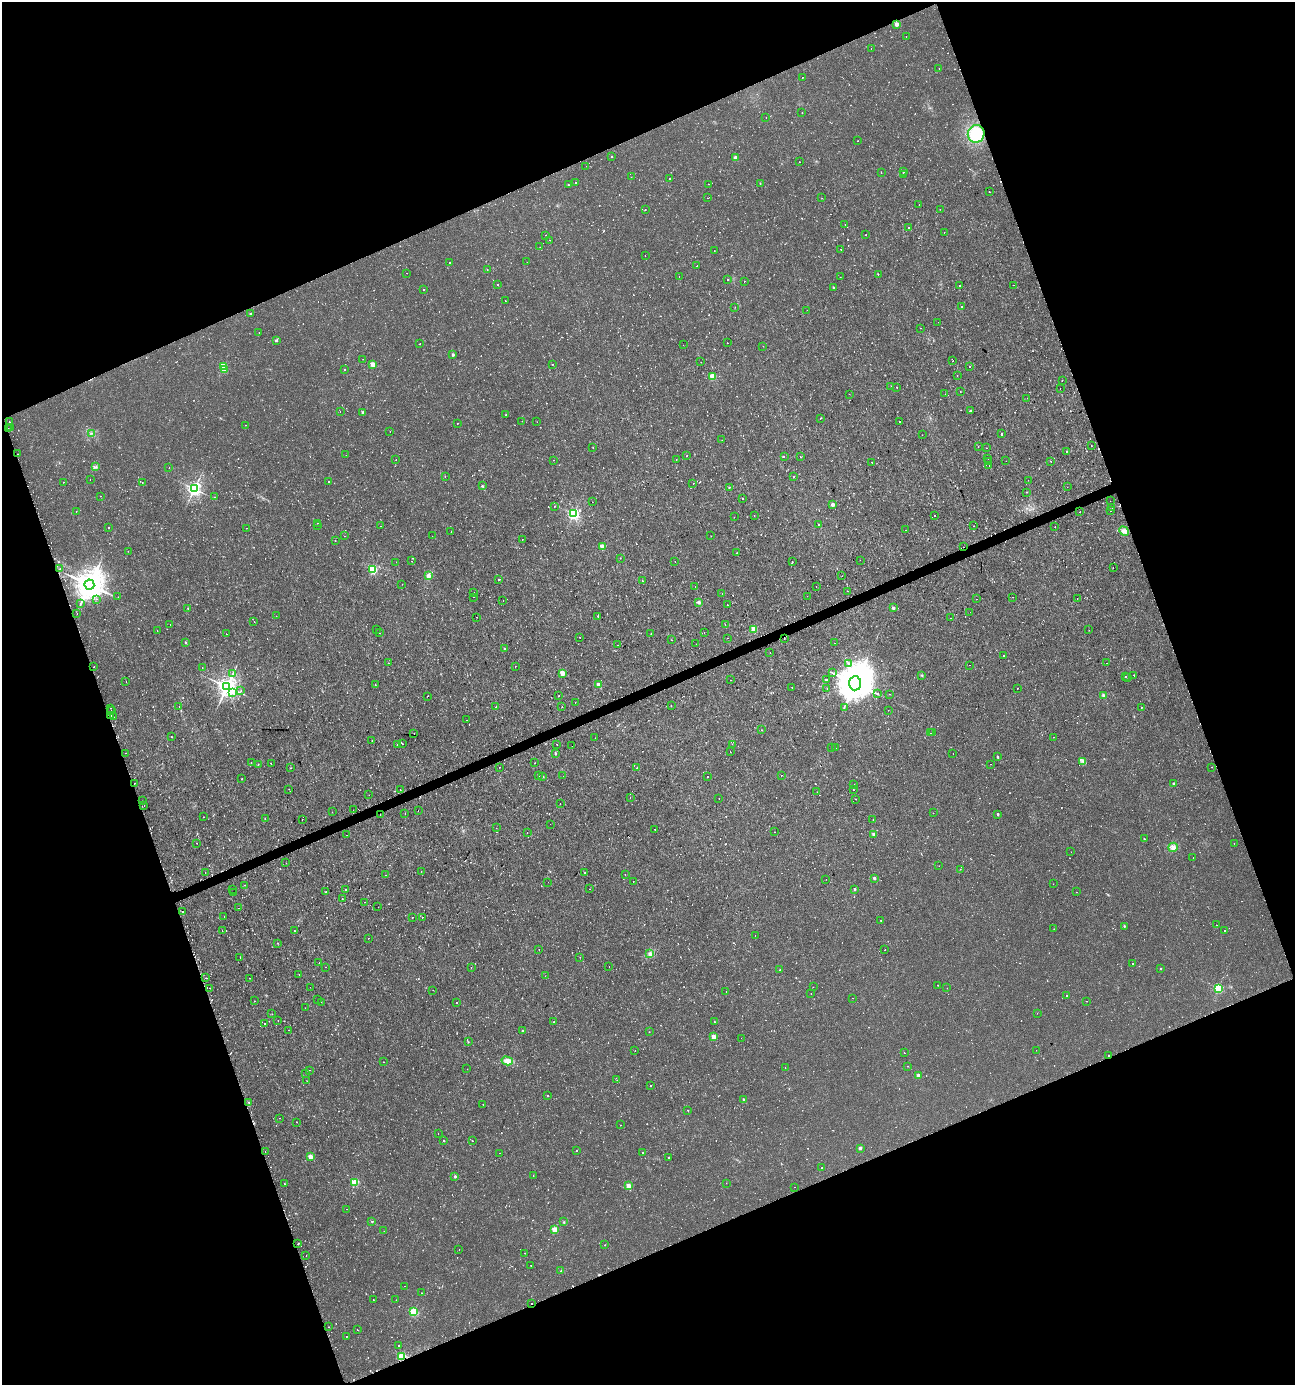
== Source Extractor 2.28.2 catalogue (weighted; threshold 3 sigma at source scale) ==
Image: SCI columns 136-5307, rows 6-5536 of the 5403 x 5550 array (HDU 1 of 3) = the unmasked area's bounding box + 8 px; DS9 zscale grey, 4 x 4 block average (1 PNG px = mean of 4 x 4 image px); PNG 1297 x 1387 px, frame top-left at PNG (2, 2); each listed source drawn as its Kron ellipse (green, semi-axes under 4 px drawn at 4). Shown black and unused: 42% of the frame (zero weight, under 2 of 3 exposures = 1% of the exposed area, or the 3 px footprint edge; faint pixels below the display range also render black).
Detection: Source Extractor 2.28.2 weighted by HDU 2 'WHT'. Background 0.00179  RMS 0.0012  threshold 0.00521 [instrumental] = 3 sigma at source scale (4.5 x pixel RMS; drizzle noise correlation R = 1.50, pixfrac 1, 0.0396/0.0396 arcsec/px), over >= 5 px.
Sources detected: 1475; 24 too faint to see at this stretch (4 x 4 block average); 142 cosmic-ray / hot-pixel residue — neither listed nor drawn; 11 coinciding with a brighter row at this scale — not listed separately; of the other 1298, all 500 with FLUX_AUTO >= 0.257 (the completeness limit of this list) listed and drawn (798 fainter detections not listed), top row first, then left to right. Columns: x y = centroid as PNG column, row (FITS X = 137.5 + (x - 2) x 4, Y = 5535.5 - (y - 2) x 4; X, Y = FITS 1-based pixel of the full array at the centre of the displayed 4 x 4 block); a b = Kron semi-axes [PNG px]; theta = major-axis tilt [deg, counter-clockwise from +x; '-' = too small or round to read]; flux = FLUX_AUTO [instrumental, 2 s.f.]
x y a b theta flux
896 24 2 2 - 9.9
906 36 2 2 - 0.71
871 49 2 2 - 0.29
939 68 2 2 - 0.85
802 77 2 2 - 0.27
802 112 2 2 - 0.75
766 117 2 2 - 0.44
976 134 9 8 - 29
858 141 2 2 - 0.63
611 156 2 2 - 0.73
735 158 2 2 - 11
799 162 2 2 - 0.5
586 166 2 2 - 0.29
881 172 2 2 - 0.43
903 172 2 2 - 2.6
903 175 2 2 - 0.84
631 177 2 2 - 0.28
669 179 2 2 - 0.76
576 182 2 2 - 0.45
760 183 2 2 - 0.31
708 184 2 2 - 0.28
568 185 2 2 - 0.92
989 191 2 2 - 0.47
707 198 2 2 - 0.39
822 198 2 2 - 0.36
919 204 2 2 - 0.29
645 209 2 2 - 0.79
940 209 2 2 - 0.53
845 224 2 2 - 0.42
909 227 2 2 - 0.37
944 232 2 2 - 0.31
866 234 2 2 - 0.29
546 235 2 2 - 0.73
550 240 2 2 - 0.31
540 247 2 2 - 0.38
841 249 2 2 - 0.52
714 251 2 2 - 0.39
645 256 2 2 - 0.42
450 262 2 2 - 1
527 262 2 2 - 0.32
697 266 2 2 - 1.5
487 270 2 2 - 0.36
406 273 2 2 - 0.39
878 274 2 2 - 0.61
679 276 2 2 - 1
840 277 2 2 - 0.27
727 279 2 2 - 0.41
744 281 2 2 - 0.27
497 285 2 2 - 1.7
1014 285 2 2 - 0.26
960 286 2 2 - 0.77
833 287 3 2 - 0.45
424 290 2 2 - 2.3
505 301 2 2 - 0.85
735 307 2 2 - 0.28
961 307 2 2 - 1.1
807 310 2 2 - 0.42
251 314 4 2 - 0.62
938 322 2 2 - 0.58
920 328 2 2 - 0.59
259 332 2 2 - 0.27
276 340 2 2 - 2.8
727 343 2 2 - 0.4
420 344 2 2 - 0.48
683 345 2 2 - 0.29
763 346 2 2 - 0.27
453 355 2 2 - 4
363 359 2 2 - 0.34
953 361 2 2 - 0.37
701 362 2 2 - 0.31
373 364 2 2 - 18
553 364 2 2 - 0.33
223 366 2 2 - 39
969 366 2 2 - 0.38
344 369 2 2 - 0.76
225 370 2 2 - 2.3
957 375 2 2 - 0.53
713 377 2 2 - 35
1062 380 2 2 - 0.79
891 386 2 2 - 0.59
897 387 2 2 - 0.48
1060 388 2 2 - 0.26
960 391 2 2 - 0.35
849 394 2 2 - 0.31
945 394 2 2 - 0.28
1027 398 2 2 - 0.29
970 411 2 2 - 0.93
340 412 2 2 - 0.35
363 412 2 2 - 2.8
506 415 2 2 - 0.61
820 419 2 2 - 0.31
522 421 2 2 - 0.37
899 421 2 2 - 0.35
9 422 2 2 - 1.6
537 422 2 2 - 0.37
457 423 2 2 - 0.33
246 425 2 2 - 0.3
11 427 2 2 - 0.6
8 429 2 2 - 5.5
390 431 2 2 - 0.36
92 433 2 2 - 0.39
1002 434 2 2 - 1.5
922 435 2 2 - 0.32
722 440 2 2 - 0.26
1091 445 2 2 - 0.35
978 446 2 2 - 0.62
593 448 2 2 - 0.52
987 448 2 2 - 0.33
1066 451 2 2 - 0.49
18 454 2 2 - 0.84
346 455 2 2 - 0.31
687 455 2 2 - 0.5
784 456 2 2 - 0.9
800 457 2 2 - 0.28
988 459 2 2 - 0.56
396 460 2 2 - 0.29
553 460 2 2 - 0.54
676 460 2 2 - 0.26
1006 461 2 2 - 0.48
1051 461 2 2 - 0.42
872 462 2 2 - 0.31
989 462 2 2 - 0.9
989 466 2 2 - 0.98
96 467 2 2 - 0.35
169 467 2 2 - 0.65
445 476 2 2 - 0.29
793 477 2 2 - 0.85
90 479 2 2 - 0.62
1028 480 2 2 - 1.1
329 481 2 2 - 0.64
63 482 2 2 - 0.28
142 483 2 2 - 0.59
693 484 2 2 - 0.4
482 486 3 2 - 0.75
729 487 2 2 - 0.3
1067 487 2 2 - 0.27
194 489 3 2 - 240
1026 492 2 2 - 0.62
100 496 2 2 - 0.33
214 497 2 2 - 0.27
743 499 2 2 - 1.3
1110 501 2 2 - 0.3
592 502 2 2 - 0.3
832 504 2 2 - 7.7
554 506 2 2 - 0.61
1112 508 2 2 - 1.5
1111 511 2 2 - 0.31
76 512 2 2 - 0.33
1080 512 2 2 - 0.34
573 514 2 2 - 150
754 516 2 2 - 1.2
935 516 2 2 - 1
734 517 2 2 - 0.38
317 523 2 2 - 0.35
818 524 2 2 - 0.75
318 526 2 2 - 0.32
380 526 2 2 - 0.92
974 526 2 2 - 0.88
1055 527 2 2 - 0.29
108 528 2 2 - 0.76
246 528 2 2 - 0.4
906 530 2 2 - 0.38
1124 531 5 4 - 3.1
451 532 2 2 - 0.67
344 536 2 2 - 0.39
432 536 2 2 - 0.29
711 536 2 2 - 0.41
522 539 2 2 - 0.34
335 540 2 2 - 0.75
602 547 2 2 - 20
963 547 2 2 - 0.36
128 551 2 2 - 0.29
736 553 2 2 - 0.37
620 558 2 2 - 0.29
860 560 2 2 - 0.3
411 561 2 2 - 0.37
792 561 2 2 - 0.54
396 562 2 2 - 0.31
675 562 2 2 - 0.26
1113 568 2 2 - 0.52
60 569 2 2 - 0.44
373 570 2 2 - 62
428 576 4 3 - 3.2
842 576 2 2 - 0.54
499 579 2 2 - 1.3
642 580 2 2 - 0.32
402 584 2 2 - 0.3
89 585 5 5 - 1400
816 586 2 2 - 0.42
695 587 2 2 - 0.97
848 591 2 2 - 0.37
474 592 2 2 - 0.98
722 593 2 2 - 0.41
807 596 2 2 - 0.29
118 597 2 2 - 0.29
474 597 2 2 - 0.28
1012 597 2 2 - 0.26
97 599 2 2 - 0.34
977 599 2 2 - 0.27
1077 599 2 2 - 0.34
503 600 2 2 - 0.42
699 602 2 2 - 5
80 604 2 2 - 0.3
727 605 2 2 - 0.46
188 608 2 2 - 0.64
893 608 2 2 - 3.8
970 612 2 2 - 0.31
77 614 2 2 - 0.59
276 616 2 2 - 0.56
477 617 2 2 - 0.5
598 617 2 2 - 0.29
951 618 2 2 - 0.34
254 621 2 2 - 0.42
170 624 2 2 - 0.55
725 624 2 2 - 0.43
376 629 2 2 - 0.31
754 629 2 2 - 23
1089 630 2 2 - 1.4
157 631 2 2 - 0.43
704 632 2 2 - 0.64
379 633 2 2 - 1.4
226 634 2 2 - 0.45
651 634 2 2 - 0.34
580 637 2 2 - 0.75
728 638 2 2 - 0.55
784 638 2 2 - 0.82
671 640 2 2 - 0.3
186 642 2 2 - 1
834 643 2 2 - 0.6
696 644 2 2 - 0.38
617 645 2 2 - 0.87
504 649 2 2 - 1.6
770 652 2 2 - 0.3
1003 655 2 2 - 0.4
389 663 2 2 - 1.5
849 663 2 2 - 1.6
1106 663 2 2 - 0.56
970 665 2 2 - 0.54
515 666 2 2 - 0.37
94 667 2 2 - 0.45
202 668 2 2 - 0.27
562 673 2 2 - 19
832 673 2 2 - 0.26
233 674 3 2 - 0.8
922 675 2 2 - 0.51
1134 675 2 2 - 0.69
1125 677 2 2 - 1
1128 678 2 2 - 0.39
826 679 2 2 - 1.6
731 680 2 2 - 0.43
126 682 2 2 - 0.89
855 683 7 6 - 2800
375 684 2 2 - 0.27
598 684 2 2 - 9.8
227 686 3 3 - 550
792 687 2 2 - 0.9
1017 688 2 2 - 0.91
827 689 2 2 - 0.49
241 691 2 2 - 0.31
232 692 3 2 - 1.4
877 694 2 2 - 0.32
890 694 2 2 - 0.27
1103 695 3 3 - 1.3
428 696 2 2 - 0.45
559 696 2 2 - 0.47
575 702 2 2 - 0.43
179 706 2 2 - 0.28
671 706 2 2 - 0.31
496 707 2 2 - 0.75
562 707 2 2 - 0.91
844 707 3 2 - 0.44
1141 707 2 2 - 0.48
111 708 2 2 - 0.32
111 710 2 2 - 0.36
888 710 2 2 - 0.46
110 715 2 2 - 0.55
113 717 2 2 - 0.37
466 720 2 2 - 0.63
761 730 2 2 - 0.46
414 733 2 2 - 0.92
930 733 2 2 - 1.4
933 733 2 2 - 0.29
171 737 2 2 - 1
1054 737 2 2 - 0.62
595 738 2 2 - 0.46
372 741 2 2 - 0.62
402 744 2 2 - 0.31
557 744 2 2 - 0.82
732 744 2 2 - 0.75
397 745 2 2 - 0.57
572 746 2 2 - 1
831 748 2 2 - 3.5
836 748 2 2 - 0.31
730 752 2 2 - 0.32
125 753 2 2 - 0.65
555 754 3 2 - 0.56
953 754 2 2 - 0.45
998 757 2 2 - 1.7
1083 761 4 2 - 1.1
251 763 2 2 - 1.3
535 763 2 2 - 0.34
258 764 2 2 - 0.35
271 764 2 2 - 0.51
991 764 2 2 - 0.49
499 767 2 2 - 0.26
1212 767 2 2 - 0.49
291 768 2 2 - 0.46
636 768 2 2 - 0.37
539 775 2 2 - 0.35
781 775 2 2 - 0.61
543 776 2 2 - 25
563 776 2 2 - 0.32
708 776 2 2 - 0.41
242 779 2 2 - 0.38
134 783 2 2 - 1.1
1174 784 2 2 - 3.8
854 785 2 2 - 0.53
289 789 2 2 - 0.27
400 789 2 2 - 0.33
853 790 2 2 - 0.67
817 792 2 2 - 0.36
369 795 2 2 - 0.69
630 798 2 2 - 0.51
719 798 2 2 - 0.34
855 799 2 2 - 0.3
143 801 2 2 - 4
560 804 2 2 - 0.3
144 805 2 2 - 1.6
353 810 2 2 - 0.34
418 811 2 2 - 0.7
332 812 2 2 - 0.62
933 813 2 2 - 0.82
380 814 2 2 - 0.75
405 814 2 2 - 0.26
998 814 2 2 - 2.1
204 817 2 2 - 0.31
265 818 2 2 - 0.27
302 819 2 2 - 0.36
873 820 2 2 - 0.34
550 824 2 2 - 0.43
496 828 2 2 - 0.4
655 829 2 2 - 0.34
527 832 2 2 - 0.3
774 832 2 2 - 0.47
874 834 2 2 - 8.7
346 835 2 2 - 0.29
1144 839 2 2 - 0.83
196 843 2 2 - 0.57
1234 844 2 2 - 0.39
1173 847 5 4 - 2.7
1071 852 2 2 - 0.59
1193 858 2 2 - 0.3
286 863 2 2 - 0.53
939 866 2 2 - 0.26
960 869 2 2 - 0.31
421 871 2 2 - 0.28
205 873 2 2 - 0.37
584 873 2 2 - 0.45
625 874 2 2 - 0.38
386 875 2 2 - 0.41
874 878 2 2 - 4
826 879 2 2 - 0.31
633 881 2 2 - 1.1
548 882 2 2 - 0.77
1053 884 2 2 - 0.26
244 885 2 2 - 0.28
232 889 2 2 - 0.82
345 889 2 2 - 0.45
590 889 2 2 - 0.26
854 889 2 2 - 2.3
326 892 2 2 - 1.3
1076 892 2 2 - 0.26
233 893 2 2 - 0.35
342 899 2 2 - 0.58
364 902 2 2 - 1
378 907 2 2 - 0.35
239 908 2 2 - 0.56
182 911 2 2 - 0.7
224 917 2 2 - 0.35
412 917 2 2 - 1.1
422 917 2 2 - 1.2
881 920 2 2 - 0.46
1216 925 2 2 - 0.59
1124 926 2 2 - 1.3
1054 929 2 2 - 0.43
222 931 2 2 - 0.73
294 931 2 2 - 0.88
1224 931 2 2 - 0.59
755 935 2 2 - 0.3
368 938 2 2 - 0.59
278 943 2 2 - 0.39
539 950 2 2 - 0.52
885 950 2 2 - 0.27
650 954 4 3 - 1.8
580 957 2 2 - 0.99
240 958 2 2 - 0.68
319 962 2 2 - 0.67
1133 964 2 2 - 0.44
326 967 2 2 - 1.1
471 967 2 2 - 0.35
609 967 2 2 - 0.36
1160 969 2 2 - 0.36
780 970 2 2 - 0.51
299 975 2 2 - 0.35
545 976 2 2 - 0.51
206 978 2 2 - 0.59
249 978 2 2 - 0.58
938 985 2 2 - 0.29
310 987 2 2 - 0.48
813 987 2 2 - 0.4
209 988 2 2 - 0.57
947 988 2 2 - 0.33
1218 988 2 2 - 68
433 990 2 2 - 1.1
726 992 2 2 - 0.31
811 994 2 2 - 0.31
1066 995 2 2 - 0.61
853 998 2 2 - 0.39
318 999 2 2 - 0.51
254 1001 2 2 - 0.59
1087 1001 2 2 - 0.27
321 1002 2 2 - 0.26
457 1002 2 2 - 0.4
305 1008 2 2 - 0.54
1037 1013 2 2 - 0.38
272 1014 2 2 - 0.27
278 1020 2 2 - 0.79
554 1022 2 2 - 1.3
715 1022 2 2 - 0.28
264 1023 2 2 - 0.38
288 1030 2 2 - 0.57
523 1030 2 2 - 0.92
649 1032 2 2 - 0.31
713 1037 2 2 - 17
741 1038 2 2 - 0.26
468 1042 2 2 - 0.64
635 1050 2 2 - 0.26
1036 1050 2 2 - 0.34
904 1053 2 2 - 0.51
1109 1056 2 2 - 1.1
507 1061 5 4 - 5.7
383 1062 2 2 - 0.45
907 1066 2 2 - 0.36
785 1068 2 2 - 0.46
467 1069 2 2 - 0.3
309 1070 2 2 - 0.36
305 1073 2 2 - 0.38
918 1075 2 2 - 9.7
617 1080 2 2 - 0.31
307 1081 2 2 - 0.94
650 1085 2 2 - 0.89
547 1095 2 2 - 0.49
744 1100 2 2 - 5.2
249 1102 2 2 - 2.1
483 1104 2 2 - 0.55
688 1110 2 2 - 0.48
279 1118 2 2 - 0.56
296 1122 2 2 - 0.3
620 1125 2 2 - 0.44
438 1134 2 2 - 0.42
444 1141 2 2 - 1.5
472 1141 2 2 - 1.1
860 1148 2 2 - 5
576 1151 2 2 - 0.36
265 1152 2 2 - 0.49
643 1152 2 2 - 0.69
500 1153 2 2 - 0.54
311 1157 2 2 - 15
669 1157 2 2 - 1.1
822 1167 2 2 - 1.2
455 1176 2 2 - 3.2
533 1176 2 2 - 0.68
355 1182 2 2 - 41
726 1183 2 2 - 0.43
284 1184 2 2 - 0.31
628 1186 2 2 - 14
794 1187 2 2 - 0.35
347 1209 2 2 - 0.36
372 1221 3 2 - 0.47
564 1222 2 2 - 0.46
554 1230 2 2 - 26
384 1231 2 2 - 0.78
298 1244 2 2 - 0.53
605 1245 2 2 - 0.32
459 1249 2 2 - 0.36
524 1253 2 2 - 0.53
306 1256 2 2 - 0.42
531 1265 2 2 - 0.59
561 1271 2 2 - 0.38
404 1286 2 2 - 0.39
421 1293 2 2 - 0.7
373 1300 2 2 - 0.31
396 1300 2 2 - 0.39
531 1303 2 2 - 1.2
414 1312 2 2 - 53
329 1327 2 2 - 0.32
357 1330 2 2 - 0.35
346 1336 2 2 - 0.33
399 1345 2 2 - 0.43
402 1356 2 2 - 52
Overlapping masked pixels (flux is a lower limit): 7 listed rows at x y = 8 429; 963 547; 784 638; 380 814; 1109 1056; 531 1303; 402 1356
Diffuse or blended objects may show on this block-average render without a row.